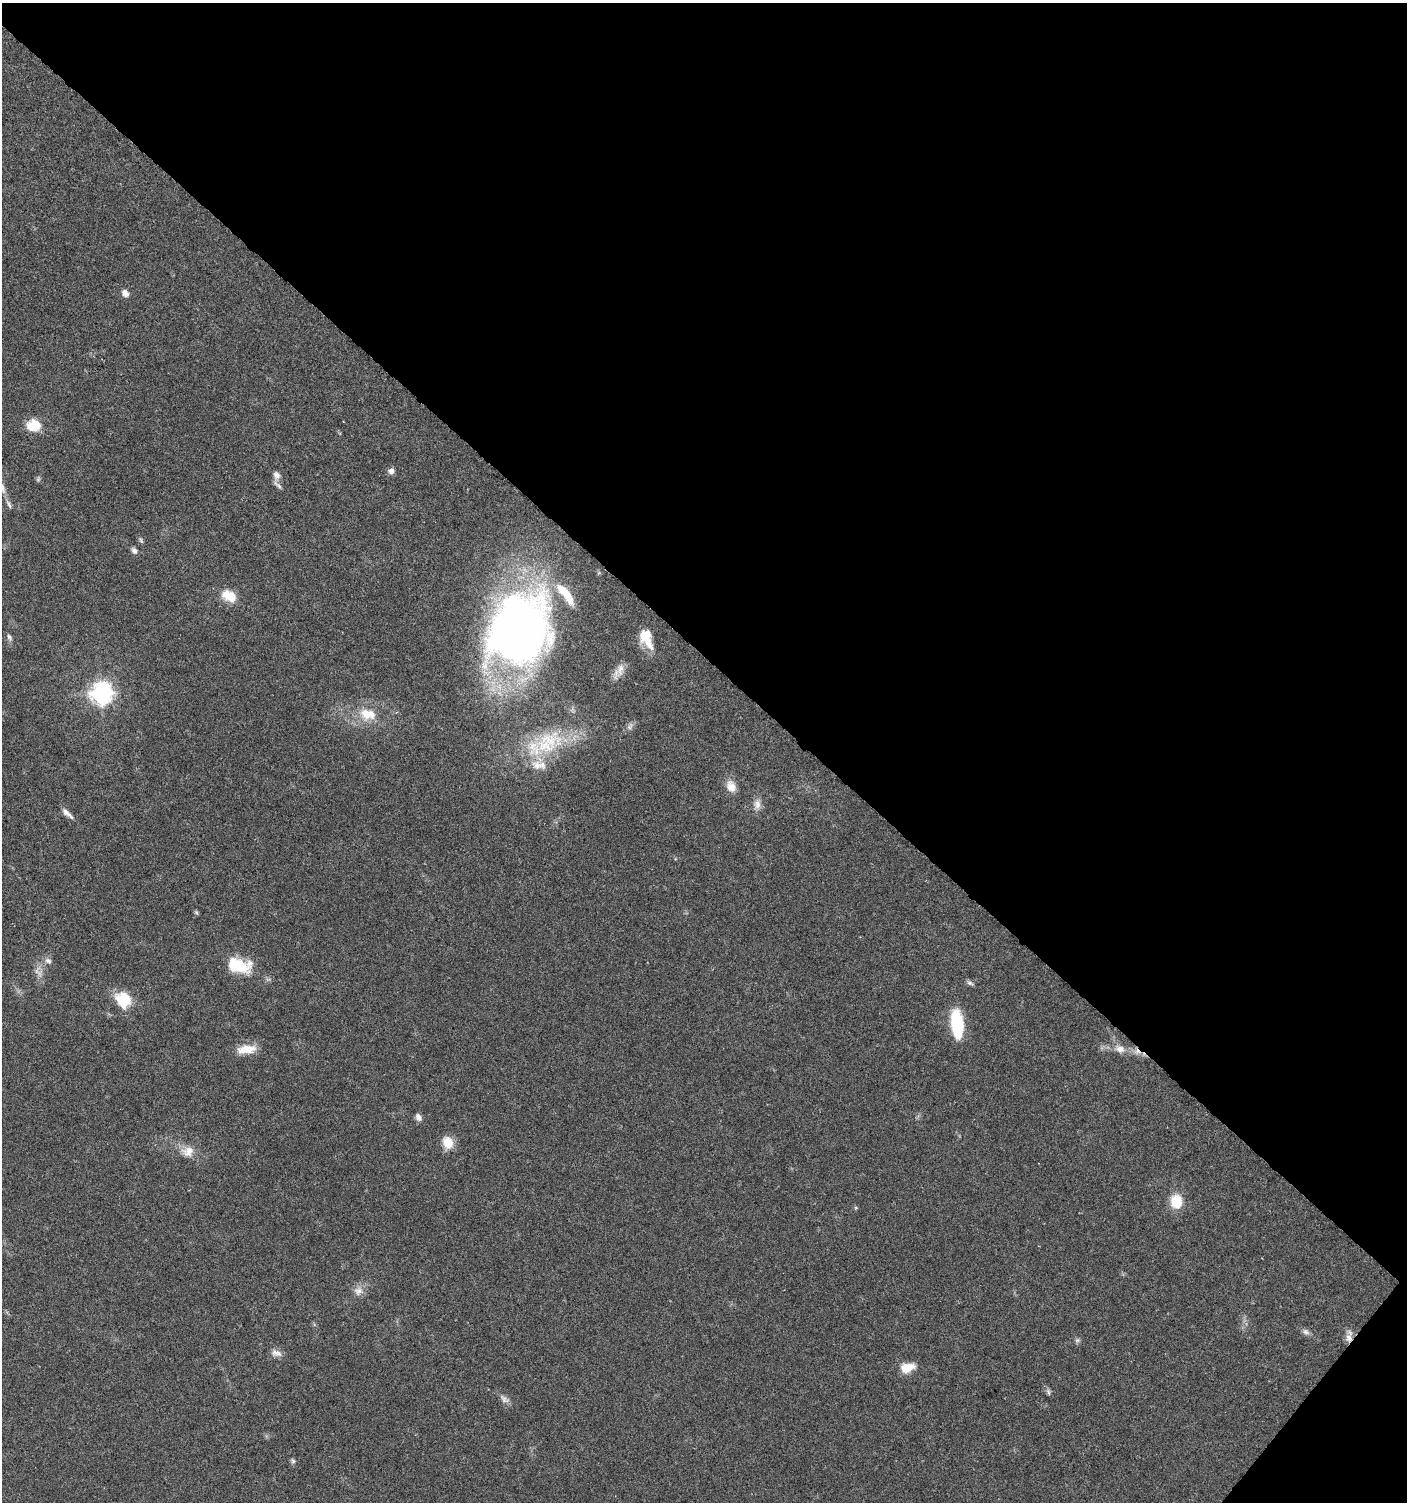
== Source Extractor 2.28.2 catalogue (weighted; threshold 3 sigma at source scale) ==
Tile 8 of 4 x 4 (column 4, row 2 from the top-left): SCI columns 4456-5860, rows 3004-4503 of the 6032 x 6014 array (HDU 1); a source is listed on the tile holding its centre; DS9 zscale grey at full resolution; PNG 1409 x 1504 px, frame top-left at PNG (2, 3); no overlay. Shown black and unused: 45% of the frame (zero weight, under 5 of 9 exposures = <1% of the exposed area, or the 3 px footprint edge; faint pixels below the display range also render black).
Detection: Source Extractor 2.28.2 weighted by HDU 2 'WHT'; one run over the whole footprint, this tile lists its part. Background 0.0275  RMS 0.0024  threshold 0.00979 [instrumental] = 3 sigma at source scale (4.09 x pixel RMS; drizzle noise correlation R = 1.36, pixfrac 0.8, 0.0396/0.0396 arcsec/px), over >= 5 px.
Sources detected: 49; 1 too faint to see at this stretch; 1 inside a brighter object's white glare — not listed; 3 inside a brighter listed object's ellipse — not listed separately; the other 44 listed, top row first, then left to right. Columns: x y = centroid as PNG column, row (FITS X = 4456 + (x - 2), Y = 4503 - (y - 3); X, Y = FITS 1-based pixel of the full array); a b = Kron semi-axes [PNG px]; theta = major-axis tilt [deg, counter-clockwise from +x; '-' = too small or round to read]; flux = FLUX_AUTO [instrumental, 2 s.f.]
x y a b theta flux
125 293 10 7 -49 1.2
34 426 12 10 4 7.3
391 471 8 7 - 1.1
277 475 11 8 -86 1.4
38 479 7 5 70 0.4
279 486 12 4 -48 0.68
2 488 20 6 -74 1.9
141 540 9 5 -58 0.45
134 551 9 6 -54 0.77
229 596 18 12 -26 4.3
519 630 64 55 60 160
9 637 10 6 -63 0.68
646 638 24 13 -71 5.7
620 669 22 10 75 2.2
101 694 8 8 - 140
367 714 25 16 -11 5.9
630 726 11 6 64 0.88
548 742 49 30 29 18
731 786 16 12 -66 2.4
757 804 14 9 88 1.6
67 813 18 6 -41 1.3
196 912 7 4 -58 0.33
48 961 10 7 -32 0.89
241 966 21 15 -15 8.1
970 983 9 5 -25 0.59
123 999 16 14 -51 8
957 1024 30 12 -84 12
246 1049 23 10 6 4
1120 1049 15 10 -21 2.2
1137 1052 9 7 15 1.2
418 1117 10 7 -58 1
448 1143 15 12 -66 3.4
188 1151 18 14 4 2.9
1176 1202 14 11 -82 6
856 1208 6 3 -19 0.26
358 1291 13 12 - 1.8
1306 1332 11 7 -38 0.82
1349 1336 18 8 84 1.6
1077 1340 8 6 68 0.5
276 1353 15 8 -17 1.3
907 1368 15 10 15 3.9
1048 1392 10 5 -72 0.52
504 1399 15 7 -38 1.2
293 1461 7 5 -63 0.47
Overlapping masked pixels (flux is a lower limit): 2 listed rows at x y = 1137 1052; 1349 1336
Isophote crosses this tile's border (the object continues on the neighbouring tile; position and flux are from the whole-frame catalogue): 1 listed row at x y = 2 488